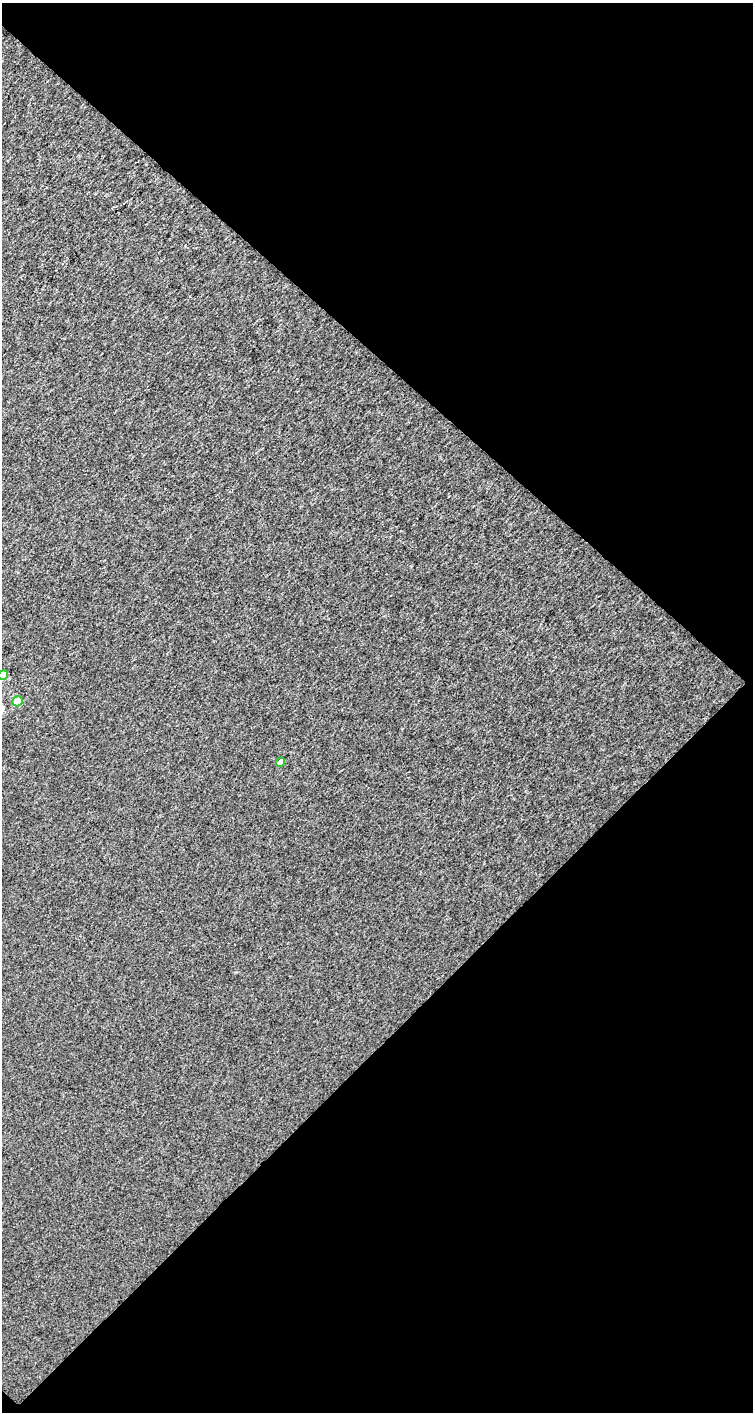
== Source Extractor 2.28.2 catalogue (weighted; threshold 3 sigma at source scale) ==
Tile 2 of 2 x 1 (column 2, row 1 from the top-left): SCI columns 754-1504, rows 46-1455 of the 1504 x 1505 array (HDU 1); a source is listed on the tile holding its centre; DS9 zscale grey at full resolution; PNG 755 x 1414 px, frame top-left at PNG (2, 3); each listed source drawn as its Kron ellipse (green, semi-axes under 4 px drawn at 4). Shown black and unused: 51% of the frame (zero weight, under 3 of 4 exposures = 1% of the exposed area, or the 3 px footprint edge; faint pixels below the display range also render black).
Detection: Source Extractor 2.28.2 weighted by HDU 2 'WHT'; one run over the whole footprint, this tile lists its part. Background 3.84e-04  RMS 0.037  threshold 0.165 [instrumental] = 3 sigma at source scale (4.5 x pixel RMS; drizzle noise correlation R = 1.50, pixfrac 1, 0.0396/0.0396 arcsec/px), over >= 5 px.
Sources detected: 3; all 3 listed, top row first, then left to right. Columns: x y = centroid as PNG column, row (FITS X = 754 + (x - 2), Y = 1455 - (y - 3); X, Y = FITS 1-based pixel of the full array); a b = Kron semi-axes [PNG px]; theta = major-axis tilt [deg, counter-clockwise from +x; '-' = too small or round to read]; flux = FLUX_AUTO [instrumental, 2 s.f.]
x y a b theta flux
3 675 5 4 - 60
17 701 5 5 - 53
280 762 4 4 - 31
Isophote crosses this tile's border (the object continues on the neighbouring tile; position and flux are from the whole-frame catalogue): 1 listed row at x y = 3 675